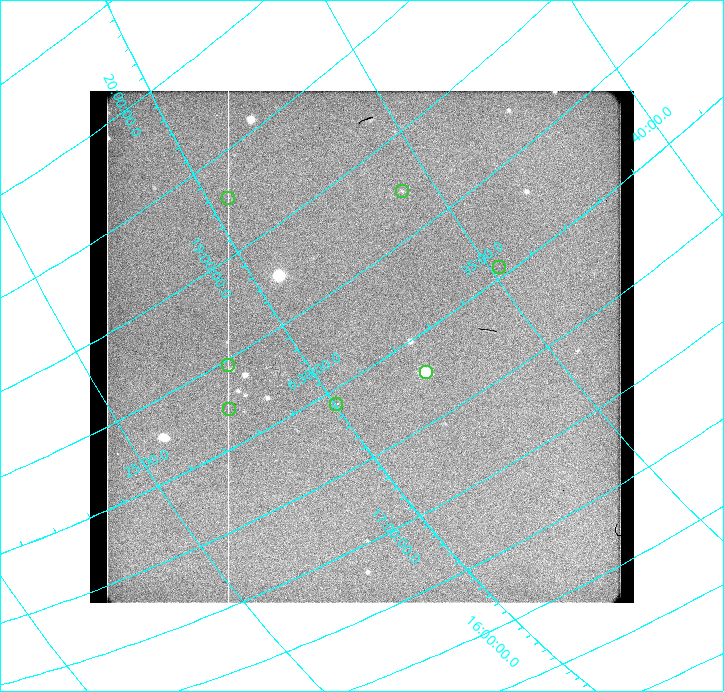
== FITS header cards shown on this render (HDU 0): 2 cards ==
NAXIS1  =                  544 / length of data axis 1
NAXIS2  =                  512 / length of data axis 2

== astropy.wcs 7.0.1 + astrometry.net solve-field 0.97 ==
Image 544 x 512 px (HDU 0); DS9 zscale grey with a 90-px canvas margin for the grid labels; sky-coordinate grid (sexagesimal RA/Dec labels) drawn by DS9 from the SOLVED WCS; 7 Tycho-2 reference stars matched to detected sources circled (green)
Header WCS: none
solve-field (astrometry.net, Tycho-2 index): SOLVED blind (the file carries no WCS)
Solved WCS: RA---TAN-SIP/DEC--TAN-SIP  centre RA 06:31:22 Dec +18:08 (97.84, +18.13 deg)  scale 21.2 x 22.3 arcsec/px (non-square pixels)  FOV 192.0' x 190.1'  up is +33 deg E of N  parity flipped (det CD > 0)
(file carries no celestial WCS; the grid is the blind solution)
Tycho-2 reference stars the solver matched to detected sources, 7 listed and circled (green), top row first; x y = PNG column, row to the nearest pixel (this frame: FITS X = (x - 90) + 1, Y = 512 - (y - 91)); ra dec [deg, ICRS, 3 dp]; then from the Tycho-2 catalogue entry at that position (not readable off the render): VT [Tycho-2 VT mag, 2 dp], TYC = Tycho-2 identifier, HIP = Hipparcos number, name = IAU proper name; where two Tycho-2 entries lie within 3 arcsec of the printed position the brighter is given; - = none
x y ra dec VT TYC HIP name
402 191 98.574 +18.740 9.06 1333-532-1 - -
228 198 97.621 +19.285 8.86 1336-796-1 31014 -
499 267 98.803 +18.065 8.15 1333-1399-1 31435 -
228 365 97.074 +18.469 7.83 1332-1726-1 30801 -
426 372 98.077 +17.784 6.30 1333-1679-1 31158 -
336 404 97.506 +17.907 7.69 1332-986-1 - -
229 409 96.919 +18.224 7.57 1332-1312-1 30749 -